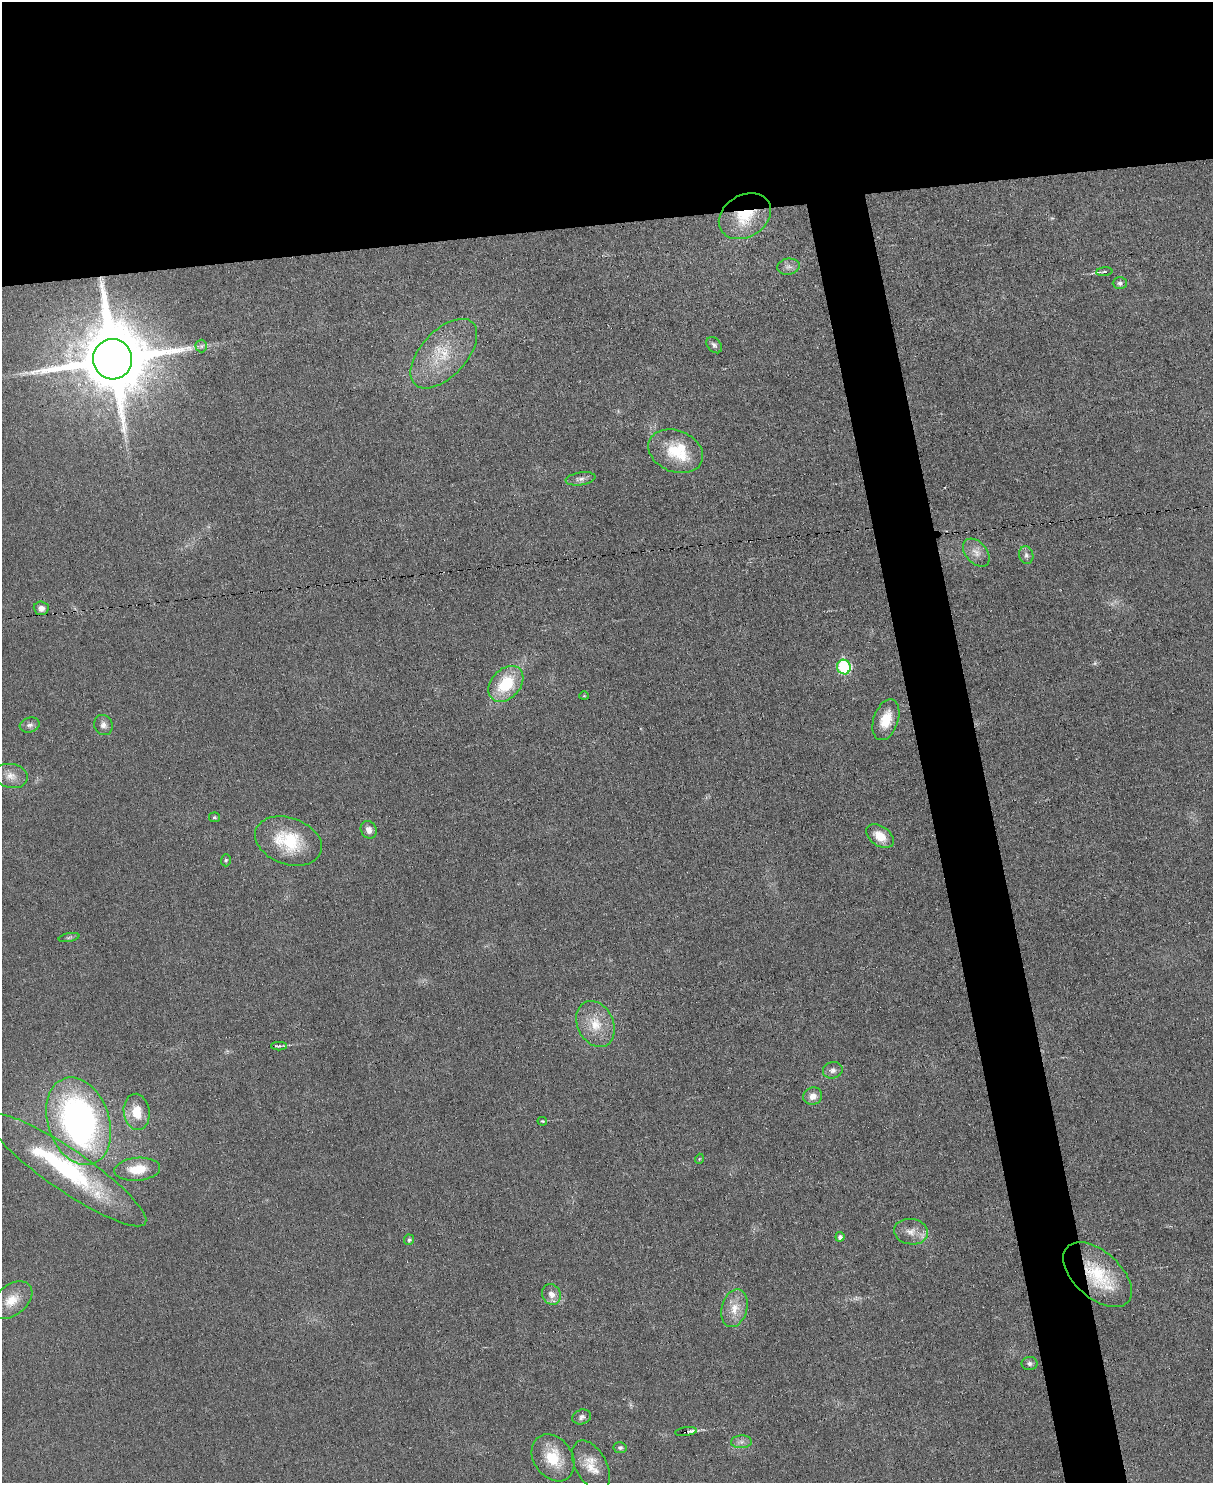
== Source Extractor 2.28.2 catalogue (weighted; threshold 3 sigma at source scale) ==
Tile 2 of 4 x 3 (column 2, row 1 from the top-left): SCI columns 1212-2422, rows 3099-4579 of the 4847 x 4831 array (HDU 1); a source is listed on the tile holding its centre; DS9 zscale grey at full resolution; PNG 1215 x 1485 px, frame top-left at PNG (2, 2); each listed source drawn as its Kron ellipse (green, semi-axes under 4 px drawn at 4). Shown black and unused: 19% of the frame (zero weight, under 3 of 6 exposures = <1% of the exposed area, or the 3 px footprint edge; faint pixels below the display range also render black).
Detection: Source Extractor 2.28.2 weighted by HDU 2 'WHT'; one run over the whole footprint, this tile lists its part. Background 0.0265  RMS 0.0038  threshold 0.0153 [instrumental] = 3 sigma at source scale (4.09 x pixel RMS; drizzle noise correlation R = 1.36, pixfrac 0.8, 0.05/0.05 arcsec/px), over >= 5 px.
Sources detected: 54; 1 too faint to see at this stretch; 1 inside a brighter object's white glare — neither listed nor drawn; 2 inside a brighter listed object's ellipse — not listed separately; the other 50 listed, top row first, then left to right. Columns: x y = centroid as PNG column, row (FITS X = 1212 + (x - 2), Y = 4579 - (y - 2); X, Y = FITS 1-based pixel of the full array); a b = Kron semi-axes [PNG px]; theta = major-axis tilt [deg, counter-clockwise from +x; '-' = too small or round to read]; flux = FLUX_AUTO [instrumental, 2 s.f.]
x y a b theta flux
745 216 28 21 31 15
788 267 11 8 8 1.7
1104 272 8 3 5 0.67
1120 283 7 6 - 1.1
714 345 9 6 -50 1.1
201 346 6 6 - 0.88
444 354 42 23 47 17
113 359 20 19 - 4400
676 451 28 20 -22 13
581 479 15 6 8 1.6
976 553 16 10 -48 3.2
1026 555 9 7 -74 1.3
41 608 7 7 - 1.9
844 667 7 6 - 36
506 684 20 14 48 16
584 696 4 4 - 0.34
886 720 21 12 71 7.5
30 725 10 7 16 1.4
103 725 10 9 - 1.9
11 776 17 12 -10 3.7
214 817 5 5 - 0.54
369 830 9 7 -62 2.2
880 836 15 9 -36 5.6
288 841 34 23 -20 19
226 860 6 5 - 0.57
69 938 10 4 12 0.75
595 1024 24 18 -64 9.1
279 1046 8 3 0 0.65
833 1070 10 8 17 1.6
813 1096 9 8 - 2.6
137 1112 18 13 -83 7.9
79 1121 45 30 -71 130
542 1121 5 3 - 0.59
699 1159 5 3 - 0.29
137 1169 23 11 5 8.6
67 1170 95 20 -34 51
911 1232 17 12 -9 4.2
840 1237 4 4 - 1.3
409 1240 5 5 - 0.94
1097 1275 41 23 -42 21
551 1294 10 9 - 2.8
11 1300 24 15 39 7
734 1308 19 12 74 5.7
1029 1363 8 6 -2 1
582 1417 9 7 21 1.4
686 1432 11 3 7 5.1
741 1442 10 6 3 1.6
620 1448 6 5 - 0.95
553 1458 25 19 -54 11
591 1465 27 15 -61 6.8
Overlapping masked pixels (flux is a lower limit): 4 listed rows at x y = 745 216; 113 359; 1097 1275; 686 1432